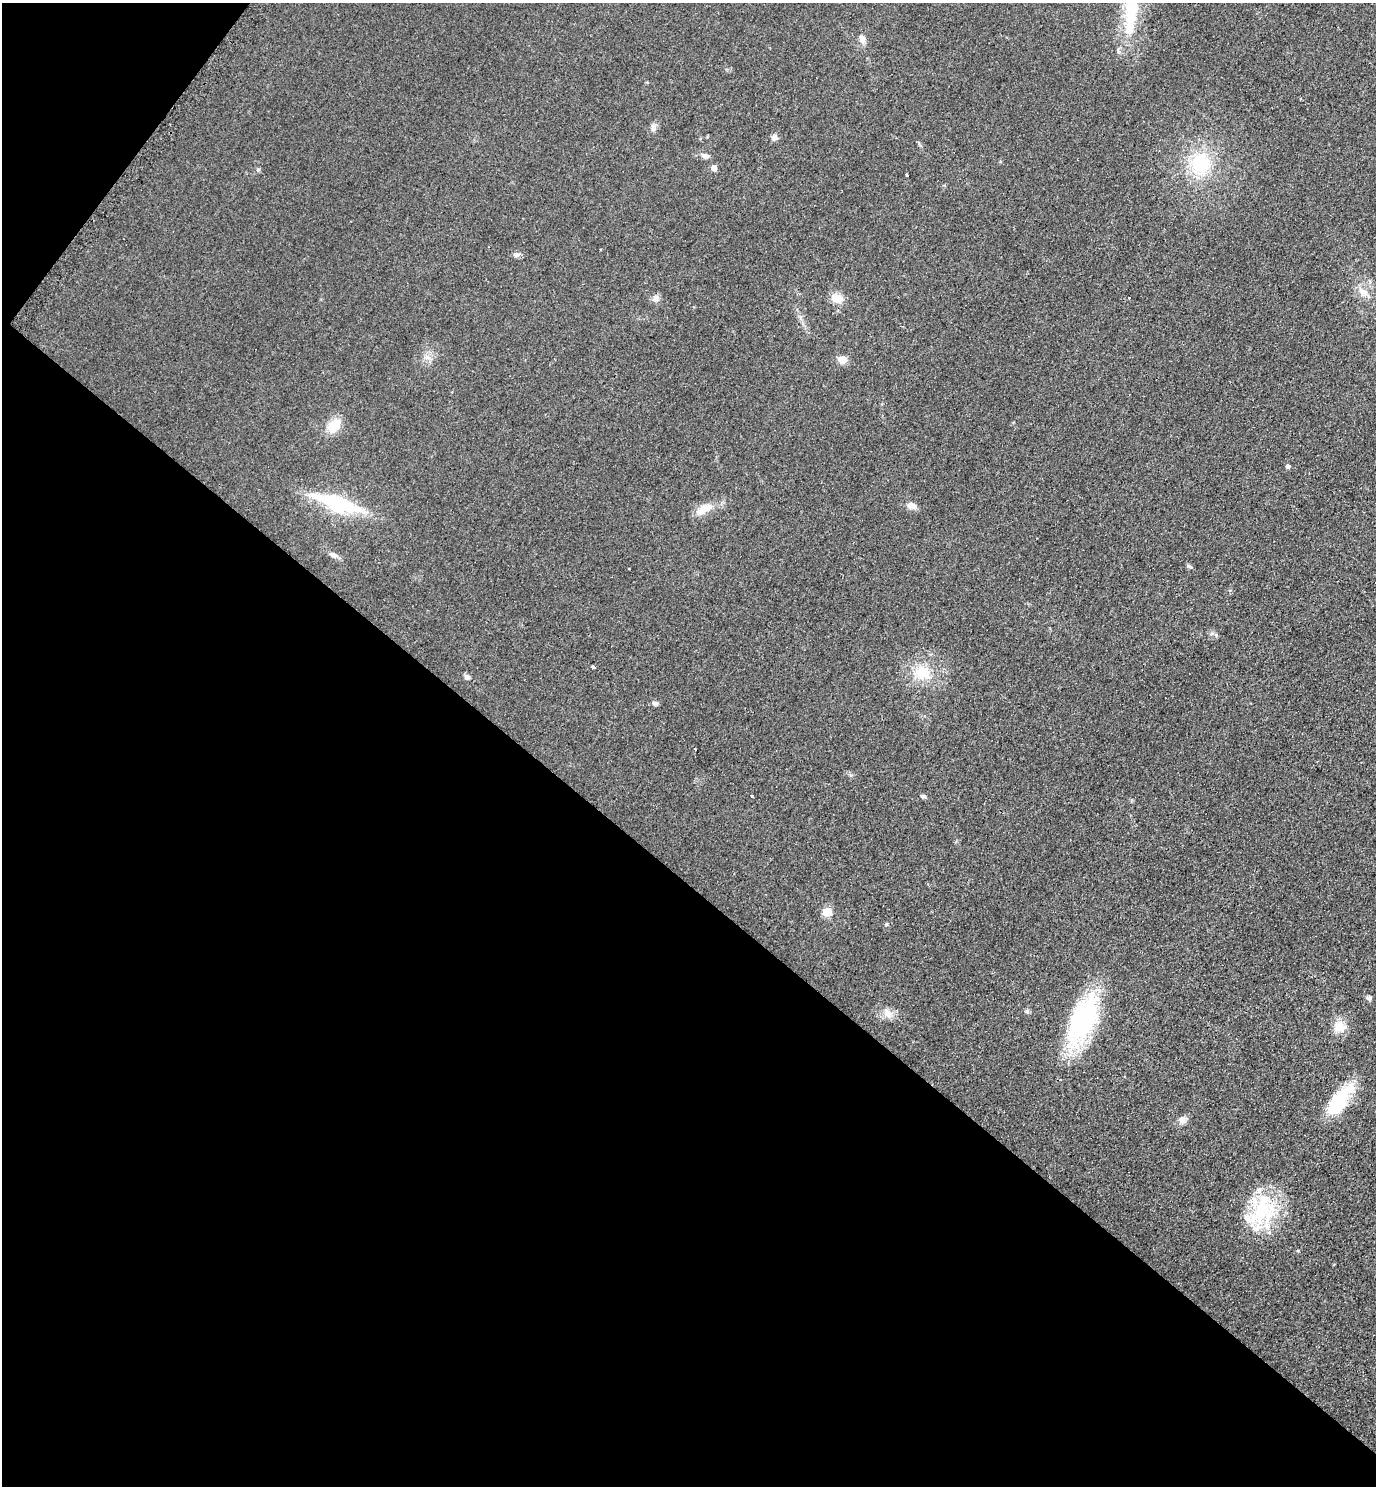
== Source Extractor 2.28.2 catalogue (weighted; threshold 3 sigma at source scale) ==
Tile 9 of 4 x 4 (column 1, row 3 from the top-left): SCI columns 159-1532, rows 1496-2979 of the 5962 x 5951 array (HDU 1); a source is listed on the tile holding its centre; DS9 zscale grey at full resolution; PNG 1378 x 1488 px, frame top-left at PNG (2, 3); no overlay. Shown black and unused: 43% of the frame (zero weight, under 2 of 3 exposures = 2% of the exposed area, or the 3 px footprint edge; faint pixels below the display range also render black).
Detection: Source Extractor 2.28.2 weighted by HDU 2 'WHT'; one run over the whole footprint, this tile lists its part. Background 0.0787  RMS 0.011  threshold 0.0515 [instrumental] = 3 sigma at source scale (4.5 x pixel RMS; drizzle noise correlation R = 1.50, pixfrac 1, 0.05/0.05 arcsec/px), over >= 5 px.
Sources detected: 38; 1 inside a brighter listed object's ellipse — not listed separately; the other 37 listed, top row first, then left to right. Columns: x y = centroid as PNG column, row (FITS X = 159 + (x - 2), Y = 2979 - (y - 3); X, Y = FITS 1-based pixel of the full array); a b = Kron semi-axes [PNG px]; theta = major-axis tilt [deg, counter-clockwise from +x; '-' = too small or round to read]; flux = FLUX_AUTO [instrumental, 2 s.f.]
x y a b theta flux
1131 8 44 18 -87 64
862 39 11 7 -82 6.8
653 128 10 6 89 4.3
774 137 8 7 - 3.9
705 156 10 7 -19 5
1201 163 35 28 83 66
714 168 5 5 - 8.6
906 175 3 3 - 11
516 255 9 6 6 3.7
1363 292 17 9 -38 11
656 298 9 8 - 5.4
836 298 14 10 -25 13
1129 298 3 3 - 4
842 360 12 9 -10 8.5
333 426 17 12 56 23
1288 466 5 4 - 3.4
338 503 51 14 -18 98
911 506 12 8 -14 7.9
704 509 27 10 29 17
333 555 13 6 -20 5
1189 566 7 4 -30 2.1
593 666 4 3 - 4.7
922 672 22 19 -34 32
467 677 7 6 - 3.3
655 703 8 6 -16 2.8
695 749 3 3 - 3.4
752 796 3 3 - 5.1
923 796 7 4 -15 2.3
827 912 5 5 - 48
1369 998 6 6 - 3.3
1027 1011 6 6 - 2.4
887 1013 15 9 -52 9.7
1082 1020 59 25 65 160
1340 1027 18 15 -8 15
1339 1101 39 15 53 62
1182 1120 11 9 49 6
1264 1209 46 31 -82 83
Isophote crosses this tile's border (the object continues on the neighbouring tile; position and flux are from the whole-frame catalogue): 1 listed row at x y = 1131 8
Unlisted compact peaks at least as high as the median listed source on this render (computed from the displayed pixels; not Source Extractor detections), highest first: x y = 258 170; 887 924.